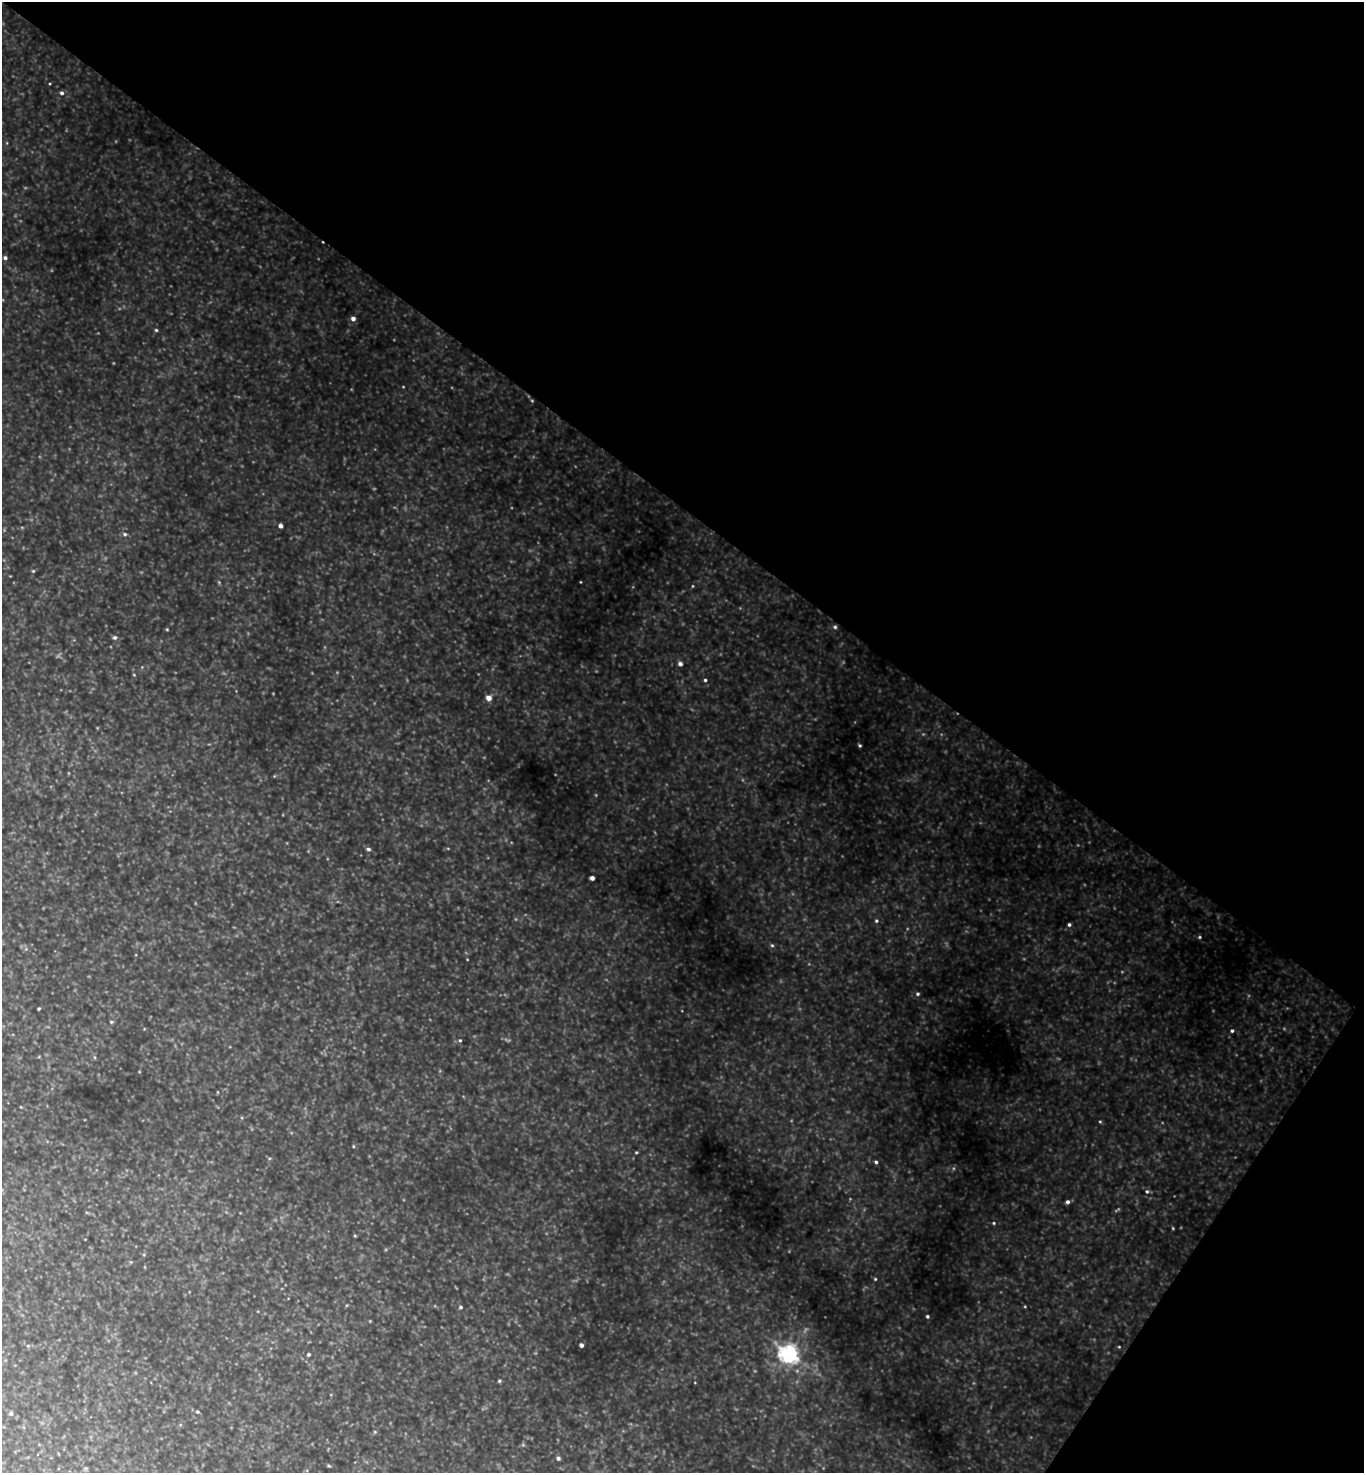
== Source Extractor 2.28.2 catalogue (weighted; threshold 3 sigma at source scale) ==
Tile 8 of 4 x 4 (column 4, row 2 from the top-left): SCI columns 4382-5743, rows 2944-4414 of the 5896 x 5890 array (HDU 1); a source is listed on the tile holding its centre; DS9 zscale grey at full resolution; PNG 1366 x 1475 px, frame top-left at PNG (2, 2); no overlay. Shown black and unused: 38% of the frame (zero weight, under 3 of 4 exposures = <1% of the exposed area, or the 3 px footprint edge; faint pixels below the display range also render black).
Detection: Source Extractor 2.28.2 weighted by HDU 2 'WHT'; one run over the whole footprint, this tile lists its part. Background 1.13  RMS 0.11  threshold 0.476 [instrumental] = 3 sigma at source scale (4.5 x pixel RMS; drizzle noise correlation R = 1.50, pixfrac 1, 0.05/0.05 arcsec/px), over >= 5 px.
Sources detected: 51; all 51 listed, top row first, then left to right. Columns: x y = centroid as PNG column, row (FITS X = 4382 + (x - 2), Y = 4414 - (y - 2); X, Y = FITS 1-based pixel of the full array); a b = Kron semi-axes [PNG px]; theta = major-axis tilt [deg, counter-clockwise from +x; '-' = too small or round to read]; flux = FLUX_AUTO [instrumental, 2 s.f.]
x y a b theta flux
62 93 5 5 - 29
5 258 5 4 - 29
353 319 5 4 - 47
156 330 4 4 - 15
532 401 5 3 - 9.2
280 526 4 4 - 47
125 534 6 5 - 22
33 571 4 4 - 11
692 586 5 3 - 9.3
835 627 5 5 - 19
167 629 4 4 - 11
115 637 5 5 - 26
680 664 5 4 - 40
134 675 4 3 - 9.3
705 680 4 4 - 16
489 698 5 5 - 100
860 745 4 4 - 14
368 849 5 5 - 27
592 878 4 4 - 57
876 921 5 5 - 17
1069 925 4 4 - 21
1199 937 5 4 - 13
772 945 5 4 - 16
918 994 5 4 - 19
39 1009 3 3 - 15
111 1022 5 4 - 17
1232 1031 4 3 - 17
460 1040 5 4 - 12
218 1092 5 3 - 8.6
1100 1121 5 3 - 11
353 1146 5 3 - 9.3
636 1152 3 3 - 11
876 1162 4 3 - 19
1147 1191 5 5 - 20
1068 1202 5 4 - 30
994 1223 4 4 - 12
1173 1228 5 3 - 10
875 1279 4 4 - 11
461 1307 5 4 - 21
927 1316 3 3 - 18
581 1345 4 4 - 41
28 1346 5 4 - 14
1119 1347 4 4 - 9.4
309 1354 4 3 - 22
789 1354 10 7 -36 4900
499 1381 4 4 - 16
197 1412 4 4 - 18
11 1414 5 4 - 28
375 1432 5 3 - 11
558 1458 4 4 - 33
329 1466 5 4 - 12